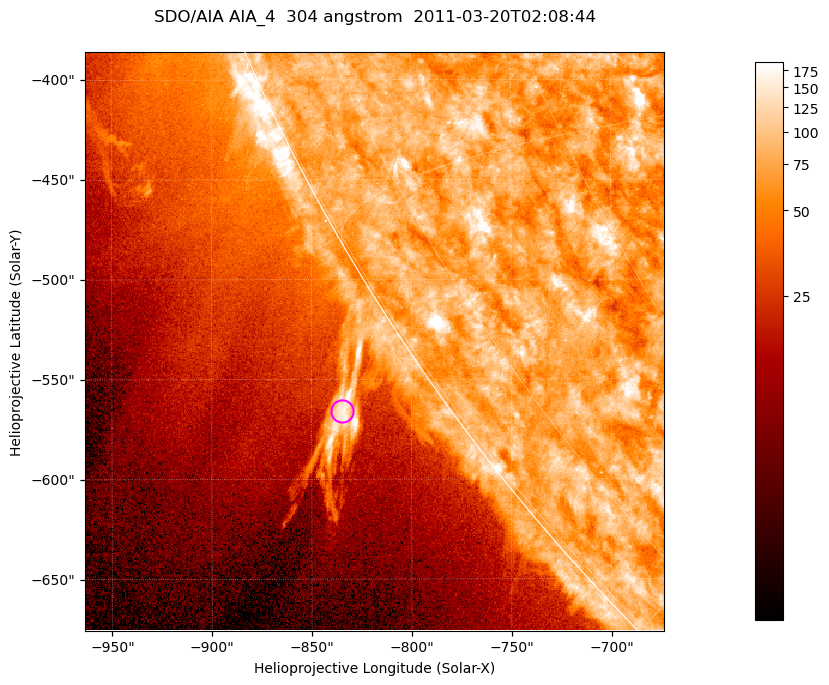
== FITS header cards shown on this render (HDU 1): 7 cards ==
TELESCOP= 'SDO/AIA '           / For AIA: SDO/AIA
INSTRUME= 'AIA_4   '           / For AIA: AIA_ATA1, AIA_ATA2, AIA_ATA3 or AIA_AT
WAVELNTH=                  304 / [angstrom] Wavelength
WAVEUNIT= 'angstrom'           / Wavelength unit: angstrom
DATE-OBS= '2011-03-20T02:08:44.126' / [ISO] Date when observation started; ISO 8
CTYPE1  = 'HPLN-TAN'           / CTYPE1; Typically HPLN
CTYPE2  = 'HPLT-TAN'           / CTYPE2; Typically HPLT

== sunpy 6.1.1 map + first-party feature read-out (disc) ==
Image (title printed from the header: SDO/AIA AIA_4  304 angstrom  2011-03-20T02:08:44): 483 x 483 px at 0.6 arcsec/px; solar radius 964 arcsec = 1606 px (partial field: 1.2% of the solar disc is inside the frame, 43% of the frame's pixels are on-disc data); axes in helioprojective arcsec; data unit not stated in the header (colour bar unlabelled)
Orientation: roll -0.132 deg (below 1 deg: not rotated)
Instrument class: DISC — disc imager (sunpy class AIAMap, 304 A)
Bright regions (active regions / flare kernels): reference = the on-disc median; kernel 5 px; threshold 5 sigma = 100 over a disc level ~76.1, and >= 1.15x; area >= 233 px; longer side >= 6 px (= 3.6 arcsec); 0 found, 0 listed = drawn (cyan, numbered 1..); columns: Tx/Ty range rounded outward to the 2 arcsec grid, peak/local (2 s.f.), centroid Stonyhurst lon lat
Off-limb structures (1.02-1.3 R_sun): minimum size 116 px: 6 found; the strongest spans PA ~120..125 deg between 1.02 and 1.08 R_sun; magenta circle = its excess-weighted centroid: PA ~125 deg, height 1.05 R_sun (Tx ~-834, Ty ~-566 arcsec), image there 5.5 x the reference